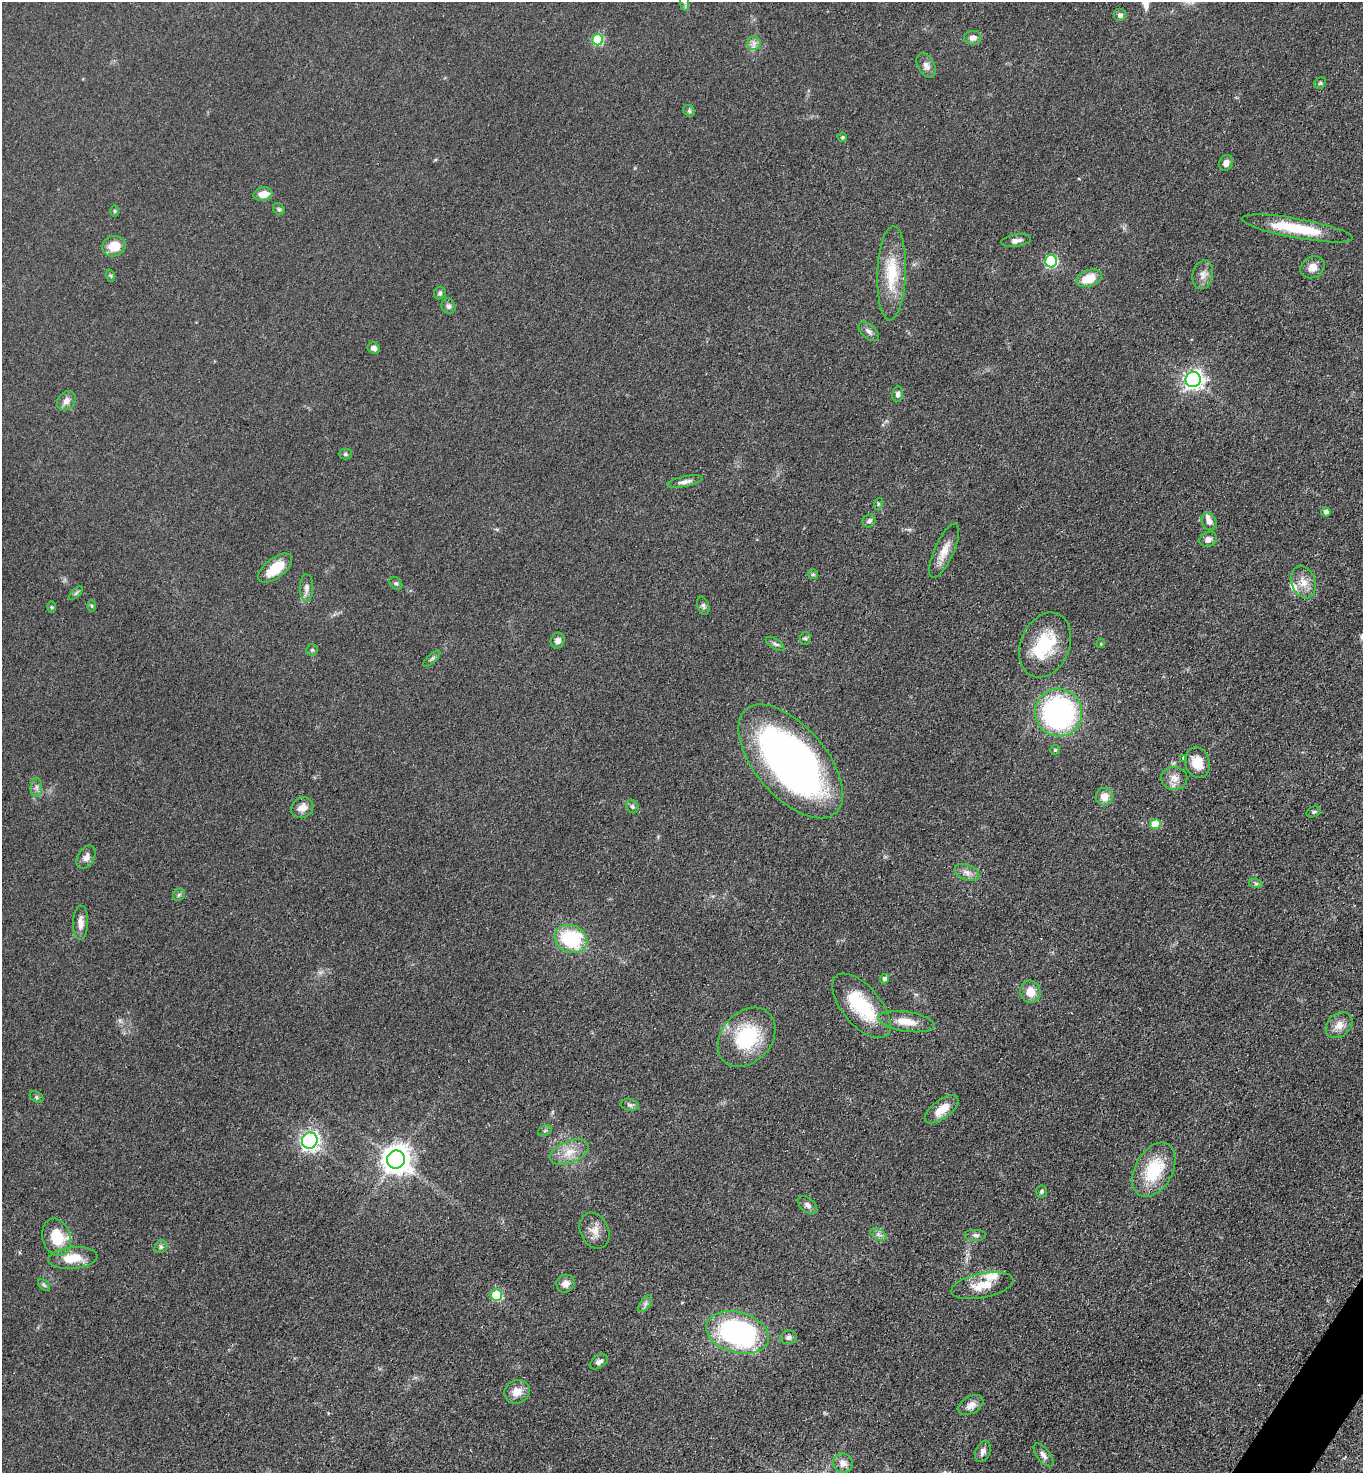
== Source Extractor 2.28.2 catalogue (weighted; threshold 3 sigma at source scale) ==
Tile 6 of 4 x 4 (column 2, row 2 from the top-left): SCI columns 1681-3041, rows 2971-4441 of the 5943 x 5939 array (HDU 1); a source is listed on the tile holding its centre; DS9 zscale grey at full resolution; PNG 1365 x 1475 px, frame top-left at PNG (2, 2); each listed source drawn as its Kron ellipse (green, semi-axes under 4 px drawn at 4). Shown black and unused: <1% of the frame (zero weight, under 3 of 4 exposures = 3% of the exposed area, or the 3 px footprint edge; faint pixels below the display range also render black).
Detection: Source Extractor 2.28.2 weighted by HDU 2 'WHT'; one run over the whole footprint, this tile lists its part. Background 0.0414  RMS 0.0059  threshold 0.0268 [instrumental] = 3 sigma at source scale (4.5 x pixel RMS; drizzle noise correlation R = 1.50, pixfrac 1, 0.05/0.05 arcsec/px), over >= 5 px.
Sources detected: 112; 1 inside a brighter object's white glare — neither listed nor drawn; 5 inside a brighter listed object's ellipse — not listed separately; the other 106 listed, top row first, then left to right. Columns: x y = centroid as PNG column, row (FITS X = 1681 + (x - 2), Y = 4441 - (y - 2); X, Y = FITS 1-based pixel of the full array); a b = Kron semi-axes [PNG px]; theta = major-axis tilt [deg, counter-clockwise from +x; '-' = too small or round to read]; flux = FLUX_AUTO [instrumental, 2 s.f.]
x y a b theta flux
684 2 9 4 -81 1.6
1120 15 6 6 - 2.2
973 38 9 7 4 3.4
598 40 5 5 - 41
754 43 7 6 - 2.3
926 66 13 8 -59 3.7
1320 83 6 5 - 1
689 111 6 5 - 1.1
842 137 5 4 - 1
1226 163 8 6 63 3
263 194 9 6 13 6
279 209 6 5 - 1
115 211 5 3 - 0.71
1297 228 56 10 -10 27
1016 241 15 6 9 3
114 246 12 10 18 10
1051 261 6 6 - 64
1313 267 12 10 29 5.2
892 273 47 14 88 24
1203 275 14 10 78 4.2
111 276 6 4 -71 0.85
1089 278 13 8 18 12
440 293 6 6 - 1.3
448 306 8 7 - 1.9
869 331 12 6 -42 2.7
374 348 6 5 - 2.4
1193 380 8 7 - 270
898 394 7 5 84 2.1
66 401 10 8 48 3.8
345 454 6 5 - 1.1
685 482 18 5 11 2.9
878 504 6 3 73 0.66
1326 512 4 4 - 2.9
869 521 7 6 - 1.7
1209 521 9 7 -67 3.2
1208 539 9 7 22 3
944 551 29 9 66 8
275 568 20 10 38 15
813 574 5 5 - 0.74
1303 582 17 12 -71 7.2
396 583 7 5 -46 1.2
307 588 14 6 90 3
76 593 8 4 45 1.2
91 606 6 4 -89 0.84
703 606 9 5 -71 1.5
51 607 6 4 -89 0.73
805 638 6 5 - 1
558 641 8 7 - 3.3
775 644 10 5 -33 1.6
1101 644 4 4 - 0.74
1045 645 34 24 67 30
312 650 6 5 - 1.1
432 659 11 4 42 1.3
1059 713 24 23 - 130
1055 750 5 5 - 0.82
1183 758 4 3 - 1.3
791 761 68 35 -49 280
1197 762 16 12 -74 9.9
1174 778 13 11 -7 4.9
36 788 9 6 84 2
1104 797 9 8 - 6.8
632 806 7 5 -57 1.4
302 808 11 10 - 5.2
1313 812 7 5 16 1.1
1155 824 5 5 - 17
86 857 12 8 58 3.5
967 872 13 8 -21 3.5
1256 884 7 4 -19 1.2
179 895 6 5 - 1.1
80 923 17 7 89 4.8
571 939 17 13 -25 42
884 979 5 4 - 1.8
1030 992 11 10 - 7.8
861 1006 39 19 -50 36
906 1022 28 10 -8 9.8
1339 1025 15 11 41 5.8
747 1037 33 25 48 42
36 1097 7 5 -29 1.1
630 1105 9 5 -11 1.6
942 1109 20 9 37 9.7
545 1131 7 5 31 1
310 1141 8 7 - 200
569 1152 20 11 23 9.2
396 1160 9 9 - 790
1154 1170 29 18 60 29
1041 1192 6 5 - 1.2
808 1205 11 7 -41 2.7
594 1231 19 14 -64 6.5
878 1234 9 5 -31 2
976 1235 11 6 0 1.9
57 1237 19 14 -72 18
161 1247 7 5 44 1.3
73 1258 24 11 5 12
565 1284 9 8 - 3.9
44 1285 7 4 -45 1
982 1286 32 12 11 11
496 1295 6 5 - 34
645 1304 9 5 55 1.7
738 1333 32 20 -16 130
788 1337 8 7 - 2.2
599 1362 10 6 33 2.4
517 1392 13 11 25 6.3
971 1405 13 8 30 4.1
983 1451 11 7 67 3.1
1043 1455 13 6 -52 2.8
843 1463 10 9 - 4.4
Isophote crosses this tile's border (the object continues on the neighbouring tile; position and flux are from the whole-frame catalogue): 1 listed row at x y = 684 2